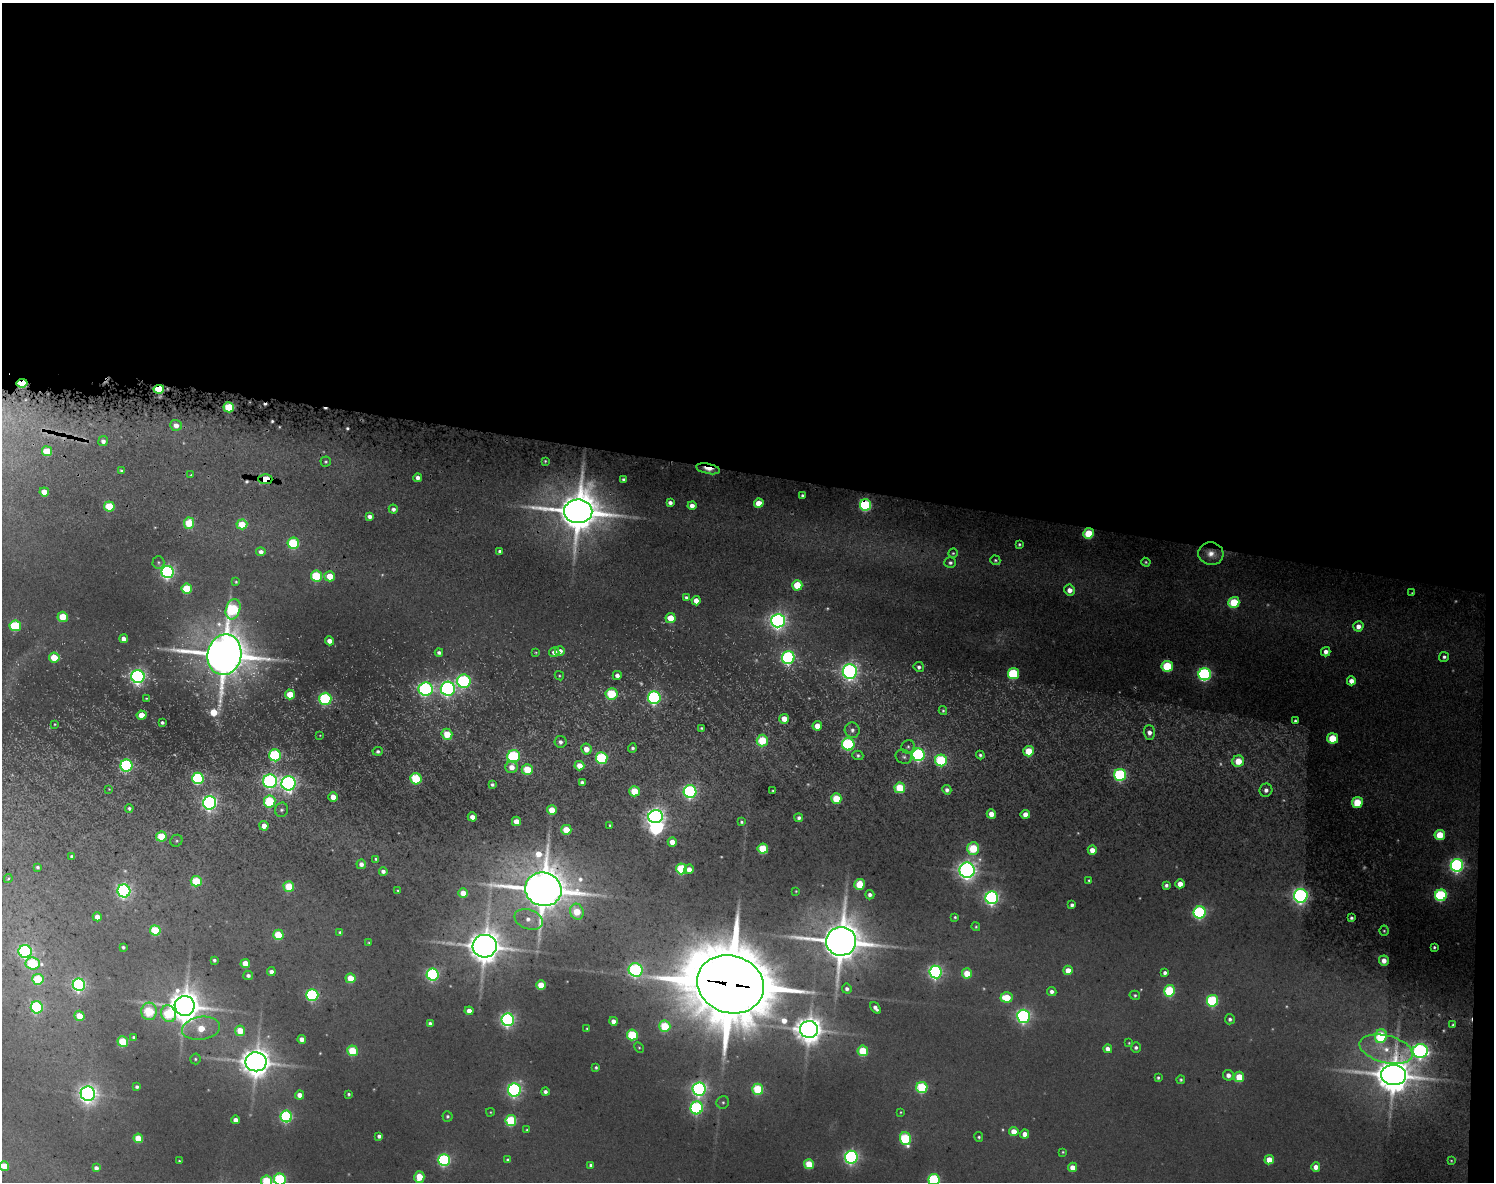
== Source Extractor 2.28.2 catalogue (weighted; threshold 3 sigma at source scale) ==
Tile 3 of 3 x 4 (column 3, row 1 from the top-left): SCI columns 3091-4582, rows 3563-4742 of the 4891 x 4847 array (HDU 1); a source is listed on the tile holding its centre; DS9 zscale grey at full resolution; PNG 1496 x 1184 px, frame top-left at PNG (2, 3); each listed source drawn as its Kron ellipse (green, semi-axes under 4 px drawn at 4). Shown black and unused: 41% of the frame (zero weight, under 2 of 5 exposures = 25% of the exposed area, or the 3 px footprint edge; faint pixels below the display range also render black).
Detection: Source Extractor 2.28.2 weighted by HDU 2 'WHT'; one run over the whole footprint, this tile lists its part. Background 0.314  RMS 0.036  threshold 0.163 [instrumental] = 3 sigma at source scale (4.5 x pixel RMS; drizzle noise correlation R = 1.50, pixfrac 1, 0.05/0.05 arcsec/px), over >= 5 px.
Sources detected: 347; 39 too faint to see at this stretch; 1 inside a brighter object's white glare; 5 cosmic-ray / hot-pixel residue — neither listed nor drawn; the other 302 listed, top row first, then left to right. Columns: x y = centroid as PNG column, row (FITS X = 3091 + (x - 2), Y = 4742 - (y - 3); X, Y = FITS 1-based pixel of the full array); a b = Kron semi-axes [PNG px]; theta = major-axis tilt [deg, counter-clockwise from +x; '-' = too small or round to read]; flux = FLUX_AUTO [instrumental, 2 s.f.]
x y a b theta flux
22 383 5 4 - 270
159 389 5 4 - 220
229 407 5 5 - 220
176 425 6 5 - 34
103 441 5 5 - 18
47 451 5 5 - 160
545 461 3 3 - 4.5
326 462 5 5 - 6.6
708 469 12 5 -12 38
121 471 4 3 - 7
191 475 4 3 - 4.1
418 478 4 4 - 22
265 479 7 5 -2 100
624 479 3 3 - 9.8
44 492 4 4 - 62
802 496 3 3 - 10
670 503 4 4 - 16
759 503 5 4 - 88
865 505 6 5 - 600
109 506 5 5 - 240
692 506 4 4 - 27
393 509 4 4 - 14
578 511 14 12 -2 18000
370 516 4 4 - 22
189 523 5 5 - 210
242 524 5 5 - 140
1088 533 5 5 - 190
293 543 6 5 - 380
1019 544 3 3 - 6.3
500 551 4 4 - 12
261 552 4 4 - 21
953 553 4 4 - 6.2
1211 554 12 11 - 43
995 560 5 4 - 6.8
158 562 6 6 - 6.1
1146 562 5 4 - 5.2
950 563 6 5 - 12
168 572 6 6 - 1200
316 576 5 5 - 330
330 576 5 5 - 97
236 582 4 3 - 4.9
797 585 5 5 - 110
187 589 5 5 - 220
1070 590 5 5 - 39
1412 593 3 2 - 2.7
686 597 4 4 - 11
696 601 4 4 - 37
1234 602 5 5 - 220
233 609 10 7 72 460
63 617 5 5 - 130
670 618 5 5 - 74
778 621 7 7 - 2100
15 626 5 5 - 350
1358 626 5 5 - 30
124 639 4 4 - 32
329 641 4 4 - 31
560 651 5 4 - 24
439 652 4 3 - 12
536 652 3 3 - 3.4
554 652 5 5 - 25
1326 652 5 4 - 20
224 655 20 17 78 18000
54 657 5 5 - 120
1444 657 5 5 - 11
788 658 6 6 - 850
1167 666 5 5 - 240
919 667 5 5 - 12
850 671 7 7 - 1900
1013 674 5 5 - 330
1205 674 6 6 - 970
617 675 4 4 - 18
559 676 5 4 - 4.5
138 677 6 6 - 1500
464 681 6 6 - 670
1351 681 4 4 - 22
426 689 7 6 - 1100
448 689 7 7 - 1400
290 694 5 5 - 84
611 694 6 5 - 210
146 698 3 2 - 3.2
654 698 6 6 - 910
325 699 6 6 - 620
943 711 4 3 - 5.4
141 715 5 4 - 66
784 719 5 5 - 53
1295 721 4 3 - 7.9
162 722 3 3 - 8.1
55 724 3 2 - 3.2
817 726 5 5 - 49
701 728 4 3 - 5.9
852 730 8 7 - 16
1149 733 7 5 -88 22
447 734 5 5 - 99
320 735 4 3 - 2.8
1332 738 5 5 - 140
762 741 6 5 - 210
560 742 6 6 - 16
848 744 6 6 - 570
908 747 7 6 - 8.7
632 748 5 4 - 8.4
586 749 5 5 - 41
378 751 5 4 - 9.1
1029 751 5 5 - 120
275 755 6 6 - 500
858 755 5 4 - 7.5
918 755 6 6 - 800
980 755 4 4 - 8
514 756 6 6 - 500
904 757 8 7 - 11
602 758 6 6 - 420
941 760 6 6 - 380
1238 761 6 5 - 96
126 766 6 6 - 790
579 766 5 4 - 46
512 767 6 6 - 38
527 769 5 5 - 150
1120 775 6 6 - 630
198 778 6 5 - 550
416 779 5 5 - 260
270 781 7 7 - 1100
582 782 4 4 - 11
288 783 7 7 - 1600
492 784 4 4 - 9.3
900 788 5 5 - 190
109 789 3 2 - 2.5
947 790 5 4 - 15
1266 790 6 6 - 19
634 791 5 5 - 140
773 791 3 3 - 4.7
690 792 6 6 - 990
333 797 5 4 - 49
836 798 5 5 - 150
270 802 6 5 - 310
210 803 7 6 - 1300
1357 803 5 5 - 160
129 808 4 4 - 8.6
282 810 7 6 - 9.4
552 810 5 5 - 75
991 814 4 4 - 46
1025 814 4 4 - 37
472 817 4 4 - 33
655 817 7 6 - 2200
799 818 4 4 - 12
516 821 5 4 - 54
742 822 4 3 - 6.7
610 825 3 3 - 4.1
264 826 4 4 - 40
566 830 5 5 - 110
1440 835 5 5 - 140
161 837 5 5 - 170
176 841 6 5 - 6
672 842 4 4 - 46
973 848 6 6 - 220
763 849 5 5 - 210
1092 850 4 4 - 45
72 856 4 3 - 6
376 859 4 3 - 5.6
361 864 4 4 - 20
1457 865 6 6 - 1300
38 867 4 3 - 7.6
681 869 5 5 - 310
689 869 5 4 - 32
967 870 7 7 - 2600
383 871 4 4 - 15
8 879 4 3 - 4.5
1089 880 3 3 - 5.4
196 881 5 5 - 220
859 884 5 5 - 150
1180 884 4 4 - 41
1166 885 4 4 - 11
289 886 5 5 - 180
543 889 18 16 -18 16000
124 891 6 6 - 1100
398 891 3 3 - 4
796 891 3 2 - 2.9
463 893 5 4 - 71
870 895 5 4 - 16
1441 895 6 5 - 550
1301 896 7 6 - 1600
992 898 6 6 - 1200
1072 905 4 4 - 12
577 912 8 6 -71 110
1200 912 6 6 - 760
97 917 4 4 - 38
955 917 3 3 - 4.8
1351 918 4 3 - 9.6
529 919 14 9 -20 41
976 927 4 4 - 4.7
155 930 5 5 - 210
1384 931 5 4 - 5.1
340 932 4 3 - 6.8
278 935 5 5 - 170
841 941 15 14 - 14000
369 943 3 3 - 4.7
485 946 12 11 - 9400
123 947 4 3 - 7.2
1434 947 3 3 - 6.7
25 951 6 6 - 830
214 960 4 4 - 8.3
1384 961 5 5 - 34
245 963 5 4 - 80
33 964 7 6 - 290
636 970 7 6 - 920
1068 970 4 4 - 58
271 972 4 4 - 17
936 972 6 6 - 1100
967 973 5 5 - 110
1165 973 4 4 - 13
433 974 6 6 - 760
248 975 5 4 - 10
350 978 5 5 - 110
38 979 5 5 - 230
730 984 34 28 -18 50000
79 985 6 6 - 1100
541 985 5 5 - 110
847 989 5 5 - 15
1052 991 5 4 - 17
1170 991 6 5 - 350
312 995 6 6 - 610
1135 995 5 4 - 6.1
1007 997 6 5 - 140
1212 1001 6 5 - 490
185 1006 10 10 - 8500
37 1007 6 6 - 570
876 1008 7 4 -53 19
149 1011 9 8 - 310
469 1011 4 4 - 33
168 1014 8 7 - 280
79 1016 5 5 - 80
1024 1016 6 6 - 1200
1230 1019 5 5 - 11
508 1020 6 6 - 1100
613 1021 4 4 - 28
430 1023 4 4 - 13
1453 1025 4 4 - 6.9
665 1026 6 5 - 230
201 1028 19 11 9 120
587 1029 3 2 - 3.6
809 1029 9 8 - 6100
240 1031 5 5 - 110
632 1035 5 5 - 300
1381 1036 7 6 - 330
134 1037 4 4 - 6.5
302 1039 4 4 - 29
123 1042 5 5 - 220
1129 1043 3 3 - 3.9
639 1047 6 4 -62 4.3
1136 1047 5 5 - 9.5
1108 1049 4 4 - 29
1386 1049 27 13 -14 100
352 1051 5 5 - 190
863 1051 5 5 - 210
1420 1051 7 7 - 1500
195 1059 5 5 - 5.2
256 1062 10 9 - 7500
596 1067 3 3 - 6.7
1228 1075 5 5 - 24
1394 1075 12 10 -2 12000
1239 1077 5 5 - 120
1158 1078 3 3 - 6.7
1181 1080 4 4 - 6
137 1087 4 3 - 8.1
922 1087 5 5 - 350
699 1089 6 6 - 1300
758 1089 5 5 - 290
514 1090 6 6 - 1200
545 1092 4 4 - 13
88 1094 7 7 - 2400
349 1094 3 3 - 6.3
300 1095 4 4 - 37
723 1102 6 6 - 7.7
697 1108 6 6 - 720
490 1112 4 3 - 3.5
901 1112 4 3 - 3.5
286 1116 6 6 - 660
447 1116 5 5 - 7.2
235 1120 4 4 - 26
511 1120 5 5 - 340
527 1130 4 4 - 3.4
1014 1131 5 4 - 57
1025 1134 4 4 - 43
379 1136 4 4 - 13
979 1137 5 4 - 6.7
138 1138 5 4 - 99
905 1139 6 5 - 420
1063 1152 4 3 - 4
851 1157 6 6 - 1300
444 1160 6 6 - 690
508 1160 4 4 - 10
1269 1160 5 4 - 60
179 1161 3 3 - 3.4
1451 1161 4 3 - 3.8
809 1164 5 5 - 150
591 1165 4 4 - 11
4 1166 5 4 - 70
1072 1167 5 4 - 44
1316 1167 4 4 - 35
96 1168 4 4 - 18
419 1177 6 5 - 150
280 1179 6 6 - 510
934 1179 5 5 - 550
267 1181 5 5 - 240
Overlapping masked pixels (flux is a lower limit): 11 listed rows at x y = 22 383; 159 389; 229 407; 708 469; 265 479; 865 505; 578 511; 1088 533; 1211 554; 730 984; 1394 1075
Isophote crosses this tile's border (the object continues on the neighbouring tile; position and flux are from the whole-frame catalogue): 5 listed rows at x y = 4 1166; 419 1177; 280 1179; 934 1179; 267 1181